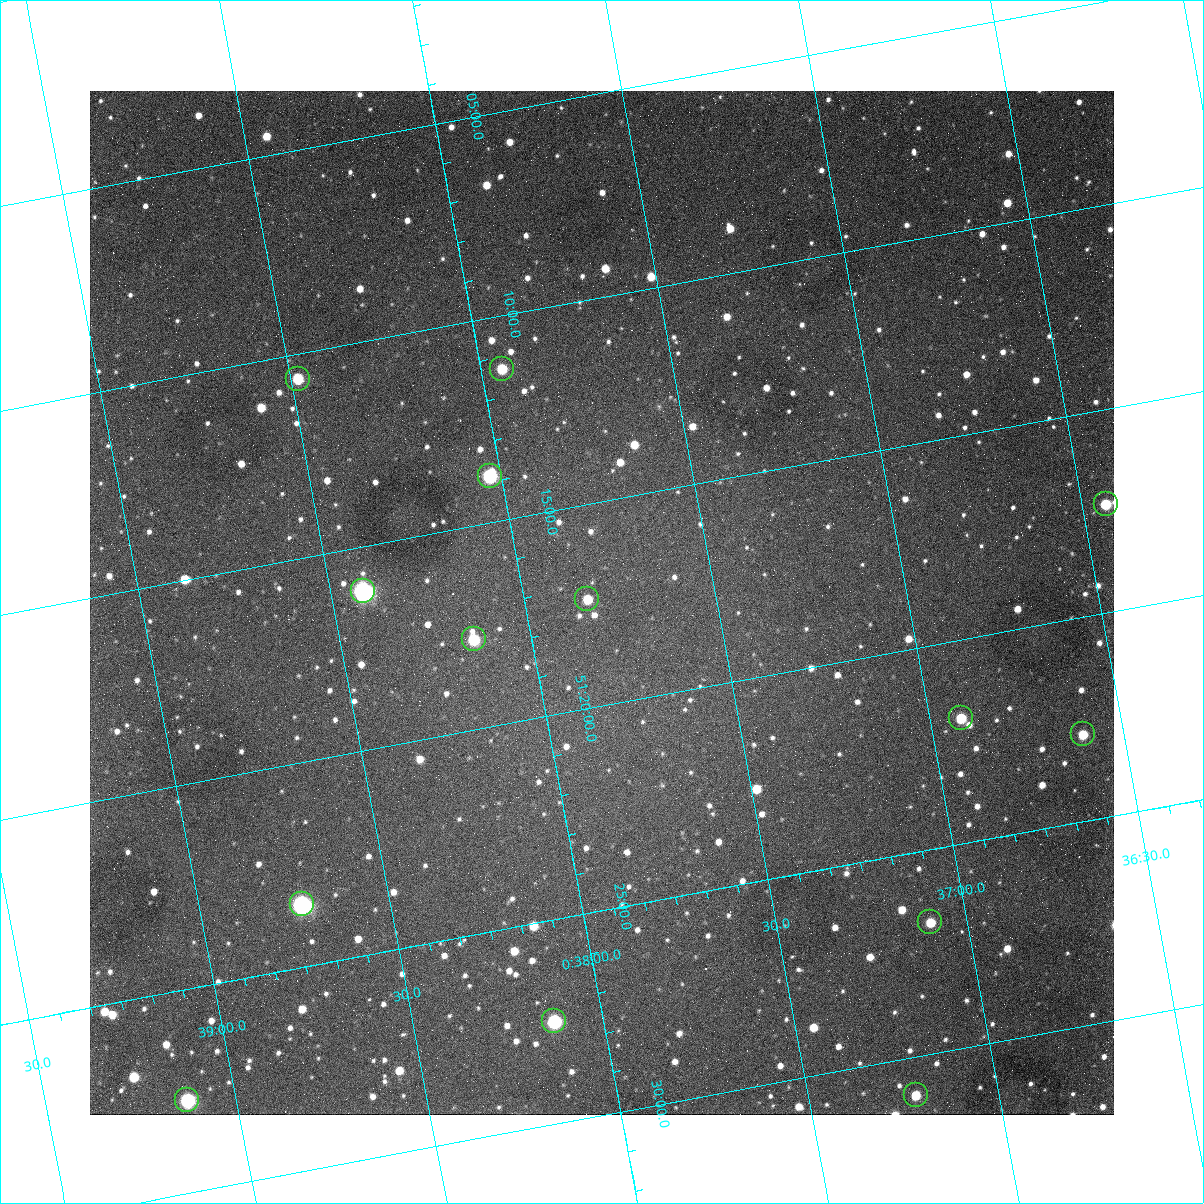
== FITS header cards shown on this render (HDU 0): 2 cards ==
NAXIS1  =                 1024
NAXIS2  =                 1024

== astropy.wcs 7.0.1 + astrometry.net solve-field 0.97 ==
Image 1024 x 1024 px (HDU 0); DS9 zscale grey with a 90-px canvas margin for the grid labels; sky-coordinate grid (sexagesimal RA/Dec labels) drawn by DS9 from the SOLVED WCS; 14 Tycho-2 reference stars matched to detected sources circled (green)
Header WCS: none
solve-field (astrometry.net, Tycho-2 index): SOLVED blind (the file carries no WCS)
Solved WCS: RA---TAN-SIP/DEC--TAN-SIP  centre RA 00:37:48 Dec +51:17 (9.45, +51.29 deg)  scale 1.49 arcsec/px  FOV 25.5' x 25.5'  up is -169 deg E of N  parity flipped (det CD > 0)
(file carries no celestial WCS; the grid is the blind solution)
Tycho-2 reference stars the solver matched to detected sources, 14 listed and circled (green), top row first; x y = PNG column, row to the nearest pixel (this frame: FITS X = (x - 90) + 1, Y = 1024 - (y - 91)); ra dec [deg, ICRS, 3 dp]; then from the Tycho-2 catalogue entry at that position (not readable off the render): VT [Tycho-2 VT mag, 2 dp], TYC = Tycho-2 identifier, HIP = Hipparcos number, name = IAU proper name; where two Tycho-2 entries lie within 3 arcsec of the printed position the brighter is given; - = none
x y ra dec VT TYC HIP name
502 369 9.486 +51.188 10.87 3261-2086-1 - -
298 379 9.620 +51.177 10.71 3261-2090-1 - -
490 476 9.507 +51.231 9.24 3261-2068-1 - -
1106 504 9.110 +51.289 10.95 3261-2033-1 - -
363 591 9.604 +51.268 7.70 3261-1879-1 3018 -
587 599 9.459 +51.289 11.04 3261-1703-1 - -
474 639 9.538 +51.296 10.24 3261-1493-1 - -
961 718 9.229 +51.365 11.03 3261-2198-1 - -
1083 734 9.152 +51.381 11.06 3261-1519-1 - -
302 904 9.683 +51.391 7.88 3261-1837-1 - -
930 922 9.274 +51.446 10.91 3261-1253-1 - -
554 1021 9.532 +51.458 9.03 3261-1423-1 - -
916 1095 9.305 +51.516 11.13 3261-2117-1 - -
187 1100 9.782 +51.462 9.45 3261-1155-1 - -